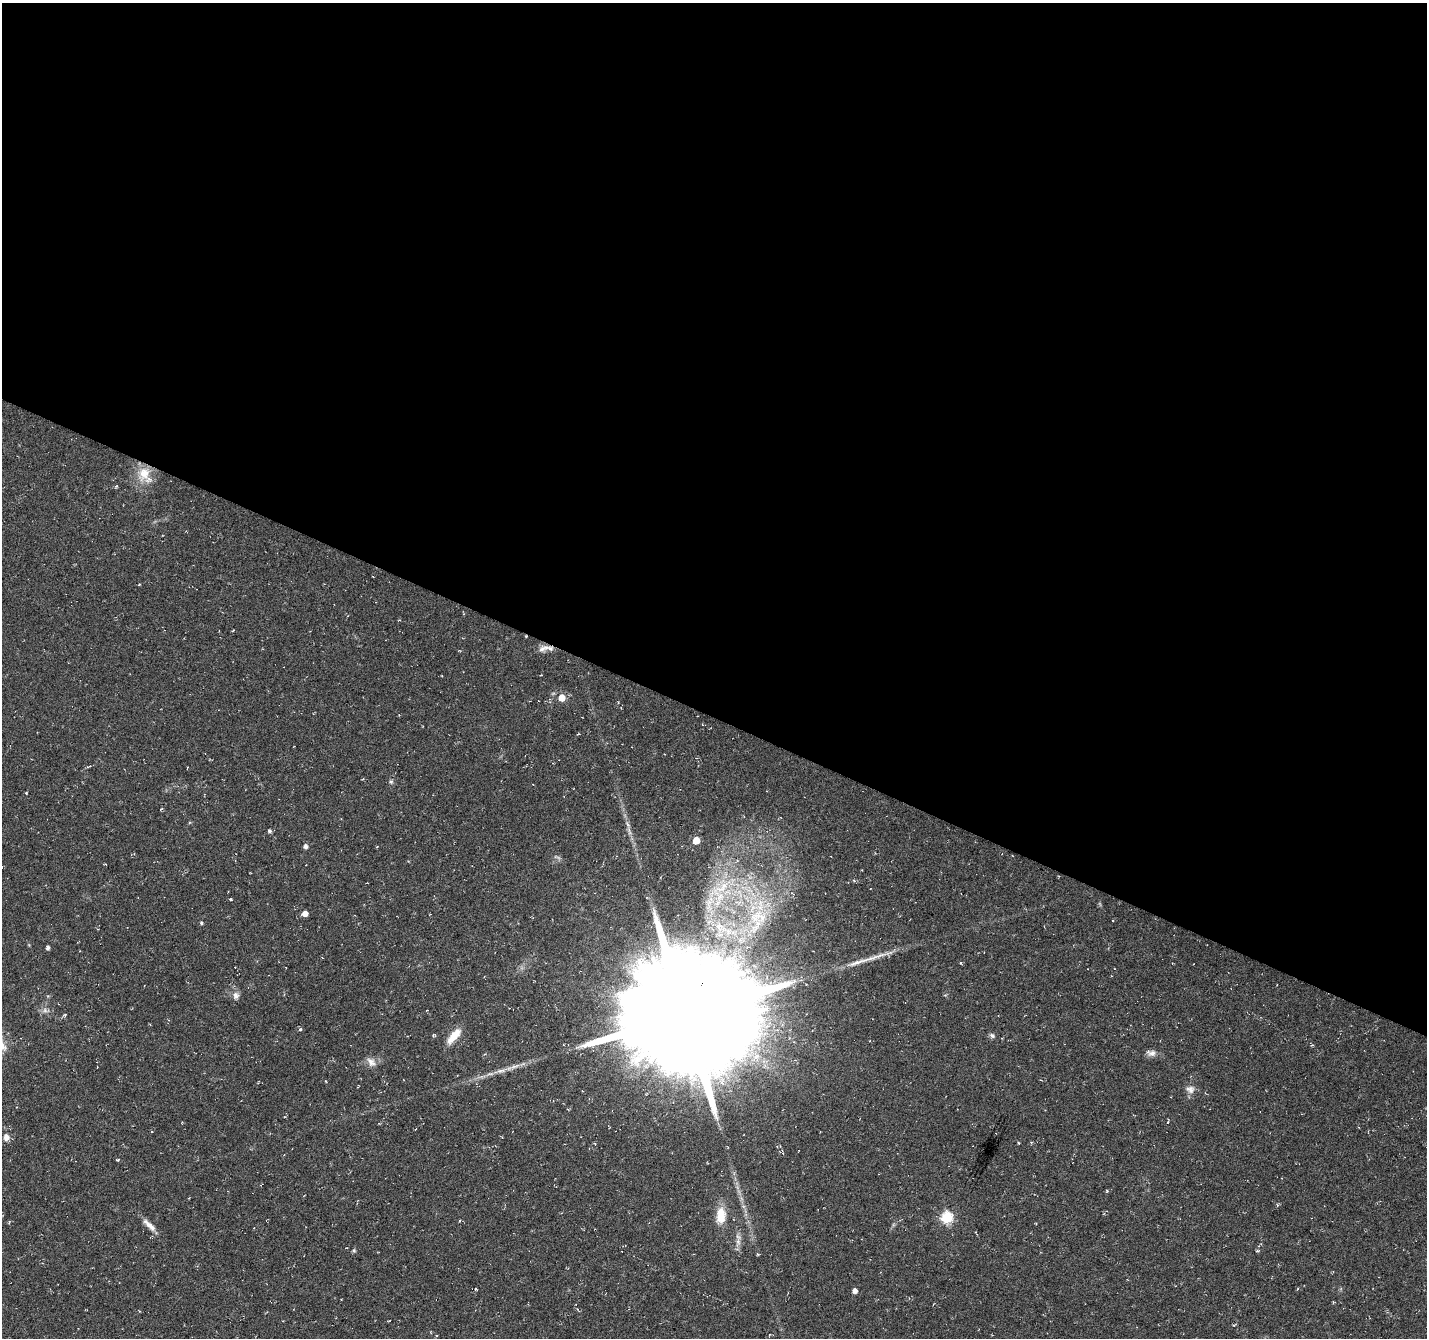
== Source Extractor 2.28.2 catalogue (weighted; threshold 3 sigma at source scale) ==
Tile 3 of 4 x 4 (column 3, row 1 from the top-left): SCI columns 2851-4275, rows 4212-5547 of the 5707 x 5815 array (HDU 1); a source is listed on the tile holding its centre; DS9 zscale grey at full resolution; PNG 1429 x 1340 px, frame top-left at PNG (2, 3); no overlay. Shown black and unused: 54% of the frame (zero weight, under 3 of 6 exposures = <1% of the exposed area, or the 3 px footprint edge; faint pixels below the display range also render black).
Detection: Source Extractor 2.28.2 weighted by HDU 2 'WHT'; one run over the whole footprint, this tile lists its part. Background 0.00531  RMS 0.004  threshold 0.0163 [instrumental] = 3 sigma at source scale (4.09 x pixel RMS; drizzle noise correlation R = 1.36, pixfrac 0.8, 0.0396/0.0396 arcsec/px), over >= 5 px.
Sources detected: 65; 2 too faint to see at this stretch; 2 cosmic-ray / hot-pixel residue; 1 long thin detection or spike segment (spike, bleed or trail) — not listed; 4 inside a brighter listed object's ellipse — not listed separately; the other 56 listed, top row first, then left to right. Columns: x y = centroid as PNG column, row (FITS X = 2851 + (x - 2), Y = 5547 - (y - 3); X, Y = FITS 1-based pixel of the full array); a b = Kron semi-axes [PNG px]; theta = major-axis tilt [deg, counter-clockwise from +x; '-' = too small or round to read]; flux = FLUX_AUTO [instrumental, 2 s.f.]
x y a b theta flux
144 473 22 17 63 9.3
116 486 5 3 - 0.36
233 630 3 2 - 0.29
542 649 11 9 79 1.8
562 698 5 5 - 6
578 734 5 3 - 0.28
391 782 6 6 - 0.75
26 793 3 2 - 0.34
161 809 5 2 - 0.29
628 825 10 4 -57 0.96
269 831 5 5 - 0.75
696 840 5 5 - 8.1
306 846 5 4 - 1.4
2 867 4 2 - 0.29
854 880 5 4 - 0.55
722 889 24 8 3 6.5
231 899 4 3 - 0.4
305 913 5 4 - 3.2
758 916 29 23 9 18
1112 920 3 2 - 0.36
201 923 4 4 - 0.51
48 948 4 4 - 1.1
960 963 4 4 - 0.38
236 996 11 8 76 1.9
45 1010 13 6 -6 1.6
65 1015 6 4 25 0.54
686 1015 46 42 3 9700
300 1029 5 4 - 0.56
433 1035 5 3 - 0.48
992 1035 9 6 -33 0.98
454 1036 22 8 49 5.9
1312 1045 4 4 - 0.42
1151 1053 13 8 -4 2.1
371 1062 15 10 -47 2.7
501 1071 17 6 12 2.5
326 1081 4 3 - 0.3
358 1087 4 2 - 0.28
1190 1089 12 11 - 2.4
1168 1122 4 3 - 0.35
6 1137 7 6 - 2.5
1019 1143 3 3 - 0.37
1031 1143 4 4 - 0.42
118 1160 4 3 - 0.45
1106 1190 5 2 - 0.35
721 1216 20 11 86 7.5
946 1218 6 6 - 40
460 1220 4 2 - 0.33
1036 1224 3 2 - 0.25
149 1225 21 6 -43 3.1
738 1242 14 7 86 2.3
354 1250 5 4 - 0.69
1257 1251 4 3 - 0.56
758 1254 4 4 - 0.36
476 1289 3 3 - 0.38
855 1291 4 4 - 1.9
1333 1302 5 3 - 0.36
Isophote crosses this tile's border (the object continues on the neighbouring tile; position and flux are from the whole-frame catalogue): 1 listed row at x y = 2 867